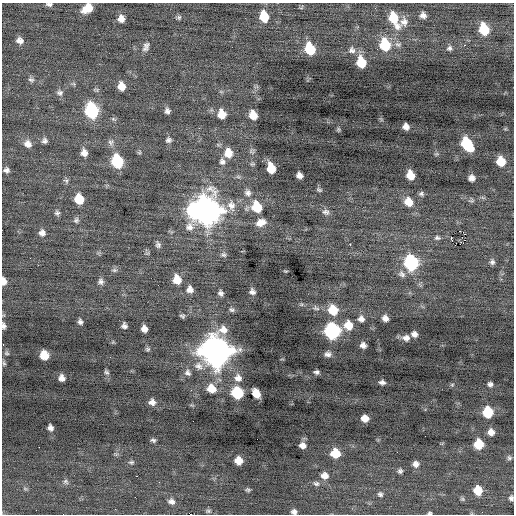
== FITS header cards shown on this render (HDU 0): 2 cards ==
NAXIS1  =                  512 / Axis length
NAXIS2  =                  512 / Axis length

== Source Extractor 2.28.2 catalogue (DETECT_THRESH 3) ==
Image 512 x 512 px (HDU 0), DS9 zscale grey, 1 PNG px = 1 image px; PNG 516 x 516 px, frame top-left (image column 1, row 512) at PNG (2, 3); no overlay
Background -0.0304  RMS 0.8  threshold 2.41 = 3 sigma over >= 5 px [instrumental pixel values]
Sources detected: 143; all 143 listed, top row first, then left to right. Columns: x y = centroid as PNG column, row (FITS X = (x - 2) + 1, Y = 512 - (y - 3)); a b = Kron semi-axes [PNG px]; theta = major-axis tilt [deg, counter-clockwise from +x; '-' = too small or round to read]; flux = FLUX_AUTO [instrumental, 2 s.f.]
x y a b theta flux
49 4 8 5 -6 140
88 8 10 7 33 870
423 15 6 5 - 240
264 16 9 7 -77 1400
179 17 7 6 - 110
394 18 15 8 -66 1600
121 19 8 7 - 340
404 22 12 10 -84 320
484 29 9 7 -71 2000
20 40 9 7 -27 270
398 44 10 6 -21 190
385 45 10 8 -74 2300
464 45 3 3 - 65
146 47 13 8 66 260
449 48 7 6 - 140
310 49 9 7 -72 2200
352 50 10 10 - 260
361 62 9 7 -75 1600
31 80 8 6 -4 150
121 86 8 7 - 530
60 93 9 8 - 200
92 110 10 8 -72 6700
167 111 7 6 - 170
222 114 8 7 - 750
253 115 8 6 -64 670
406 127 6 5 - 300
338 129 6 4 90 72
168 140 7 7 - 160
44 141 8 7 - 160
111 142 10 8 -87 220
28 144 10 9 - 360
467 144 11 7 -55 3200
84 153 9 8 - 370
228 153 10 9 - 710
436 154 6 4 11 77
117 161 9 8 - 3800
222 161 9 8 - 230
501 161 7 7 - 1200
252 164 6 5 - 78
271 168 9 6 -74 1200
6 170 6 6 - 180
299 175 6 5 - 260
410 175 8 6 -69 880
238 177 7 4 -1 99
472 178 6 6 - 270
66 180 7 6 - 120
319 190 7 4 -19 86
248 193 10 9 - 270
421 194 7 6 - 130
79 199 8 7 - 1400
471 201 8 4 1 110
408 202 10 9 - 680
231 206 14 11 -74 530
257 207 10 8 -64 2000
194 211 14 10 86 5200
207 211 13 11 -84 62000
326 212 9 7 -3 190
57 213 7 6 - 140
76 220 8 7 - 140
261 223 11 8 19 520
460 231 2 2 - 110
42 233 8 8 - 290
437 238 7 5 -12 120
451 238 4 2 - 350
350 244 3 2 - 390
158 245 9 7 -78 160
223 255 8 6 -6 130
492 262 7 6 - 150
411 263 9 8 - 7400
114 270 8 5 0 120
286 271 5 3 - 47
402 274 10 8 -48 210
177 279 9 8 - 780
4 281 8 5 -85 330
101 281 8 7 - 180
190 289 8 7 - 310
252 292 6 5 - 180
221 293 6 5 - 160
316 308 10 6 -25 160
232 310 7 5 -29 120
333 310 10 8 -55 1200
182 316 5 3 - 94
385 318 6 5 - 270
361 319 8 7 - 240
80 322 5 4 - 150
348 325 9 9 - 780
4 326 9 5 -79 160
124 326 6 5 - 160
144 329 6 5 - 300
332 331 9 9 - 11000
414 334 6 5 - 230
406 338 10 8 -11 300
3 345 3 2 - 46
363 345 6 5 - 260
148 349 6 5 - 91
216 351 12 12 - 95000
6 353 7 6 - 120
328 354 8 6 3 220
44 355 8 7 - 830
4 363 8 5 -84 110
199 366 12 10 -28 390
106 372 7 5 -49 110
316 372 6 4 -6 140
188 373 9 7 -47 190
61 378 6 6 - 300
238 378 10 9 - 360
382 382 6 4 -6 190
490 384 5 4 - 150
452 385 5 5 - 69
211 389 9 8 - 740
191 390 2 2 - 26
237 393 8 8 - 3300
256 393 8 6 -58 810
152 402 7 7 - 280
488 412 8 7 - 2300
365 418 6 6 - 510
50 428 6 5 - 220
491 432 6 6 - 360
153 440 6 4 -18 110
479 444 7 7 - 1400
302 445 6 6 - 300
335 453 8 7 - 1300
509 458 7 6 - 110
238 461 7 6 - 630
131 462 8 5 1 97
416 464 7 7 - 250
400 471 6 6 - 130
136 476 2 2 - 180
325 476 8 7 - 380
66 481 8 6 -39 130
316 484 9 6 -20 150
25 489 6 4 -19 71
248 490 6 4 -23 91
478 490 8 7 - 1100
380 494 6 6 - 120
511 498 6 5 - 140
462 499 7 5 -21 87
171 501 8 7 - 230
115 509 2 2 - 43
36 510 2 2 - 130
208 511 7 5 9 95
294 512 6 5 - 180
430 513 5 4 - 74
At the frame edge (FLAGS 8, measured only in part): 8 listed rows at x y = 49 4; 88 8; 4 281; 4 326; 3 345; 511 498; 294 512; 430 513